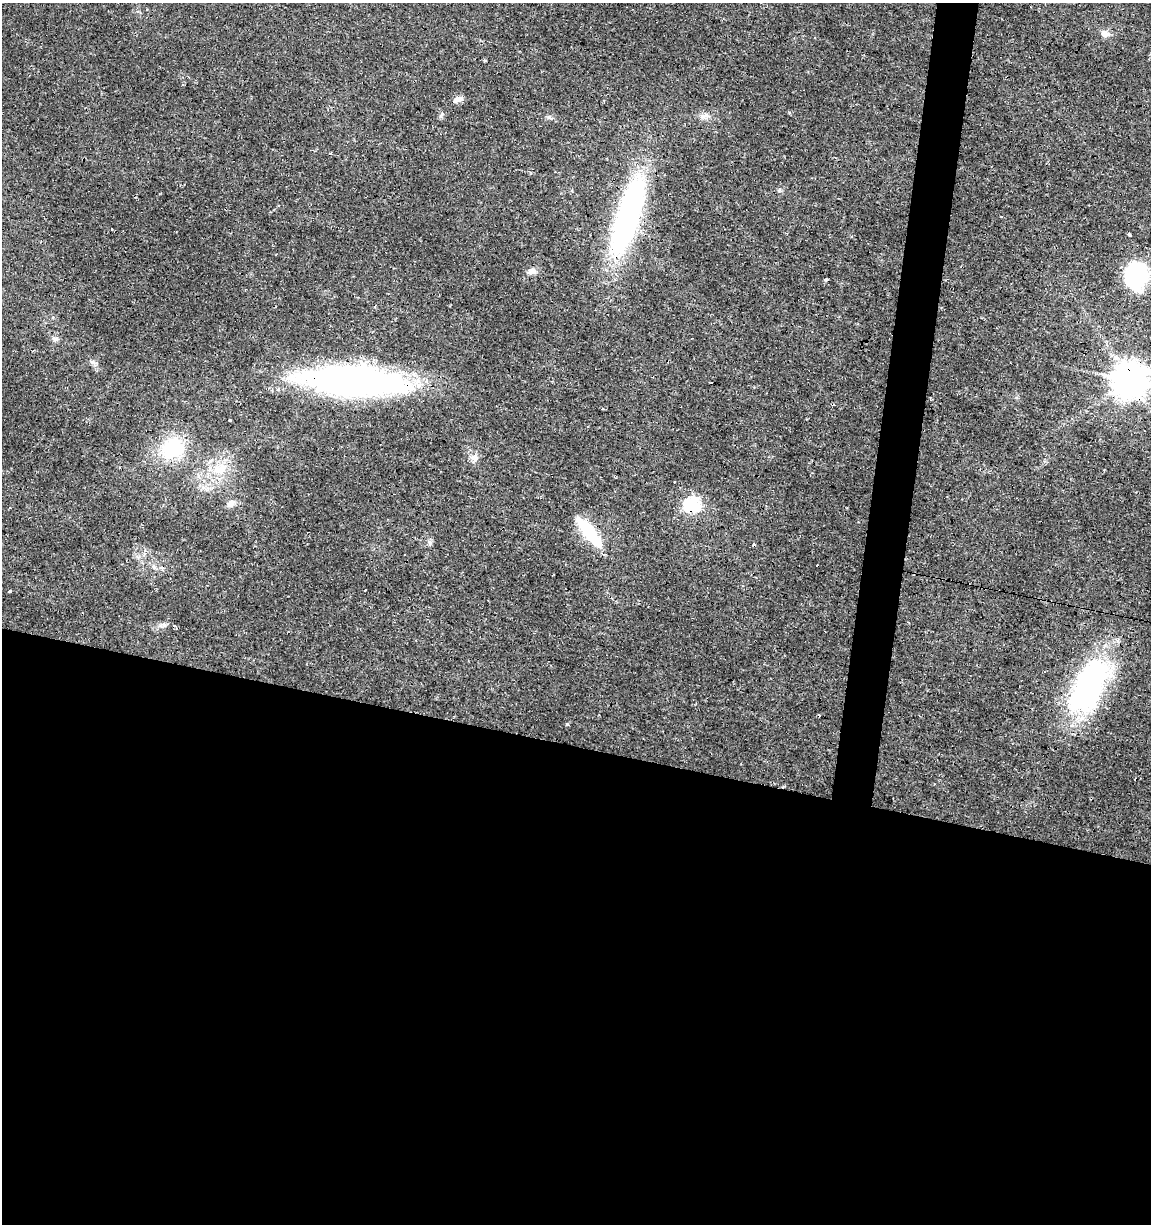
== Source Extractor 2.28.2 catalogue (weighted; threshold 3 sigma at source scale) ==
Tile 14 of 4 x 4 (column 2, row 4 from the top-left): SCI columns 1437-2585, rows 1-1222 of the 5107 x 4898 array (HDU 1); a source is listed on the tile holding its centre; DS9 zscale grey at full resolution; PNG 1153 x 1226 px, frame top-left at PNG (2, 3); no overlay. Shown black and unused: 42% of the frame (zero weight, under 2 of 3 exposures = <1% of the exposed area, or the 3 px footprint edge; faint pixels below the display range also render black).
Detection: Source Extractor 2.28.2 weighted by HDU 2 'WHT'; one run over the whole footprint, this tile lists its part. Background 0.0135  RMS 0.0032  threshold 0.0142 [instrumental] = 3 sigma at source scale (4.5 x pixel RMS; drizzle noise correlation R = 1.50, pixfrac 1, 0.0396/0.0396 arcsec/px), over >= 5 px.
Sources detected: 35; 5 cosmic-ray / hot-pixel residue — not listed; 1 inside a brighter listed object's ellipse — not listed separately; the other 29 listed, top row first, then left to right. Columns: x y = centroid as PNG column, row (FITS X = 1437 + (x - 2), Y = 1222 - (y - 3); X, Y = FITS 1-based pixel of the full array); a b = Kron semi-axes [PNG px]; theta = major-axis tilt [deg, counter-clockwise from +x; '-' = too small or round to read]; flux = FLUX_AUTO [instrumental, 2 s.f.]
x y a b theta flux
1105 34 12 8 -30 1.8
485 60 4 4 - 0.35
458 99 12 7 25 1.6
704 116 14 7 -6 1.8
550 118 10 3 -15 0.64
628 216 80 22 72 80
111 229 3 2 - 0.29
1129 234 3 3 - 0.52
531 271 14 7 8 1.7
1137 276 27 21 77 28
55 339 7 5 44 0.7
1130 380 11 10 - 700
353 381 101 27 -3 120
711 383 3 2 - 0.34
603 409 3 3 - 0.41
230 420 3 3 - 1.4
172 448 25 22 38 18
474 457 10 9 - 1.8
220 469 19 15 19 7.1
231 503 10 7 41 1.7
691 505 7 7 - 63
589 531 43 13 -52 13
817 565 3 2 - 0.32
154 567 9 3 -45 0.66
9 591 3 3 - 1
164 625 6 5 - 0.69
174 626 5 3 - 0.32
1088 687 69 33 63 61
567 724 4 4 - 0.4
Overlapping masked pixels (flux is a lower limit): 5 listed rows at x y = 628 216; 1130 380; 353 381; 691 505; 589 531
Isophote crosses this tile's border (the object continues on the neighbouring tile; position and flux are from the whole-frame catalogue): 1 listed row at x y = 1130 380
Unlisted compact peaks at least as high as the median listed source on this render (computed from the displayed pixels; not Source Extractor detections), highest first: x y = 825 280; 92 362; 441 116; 429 542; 789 112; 780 189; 145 550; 206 489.